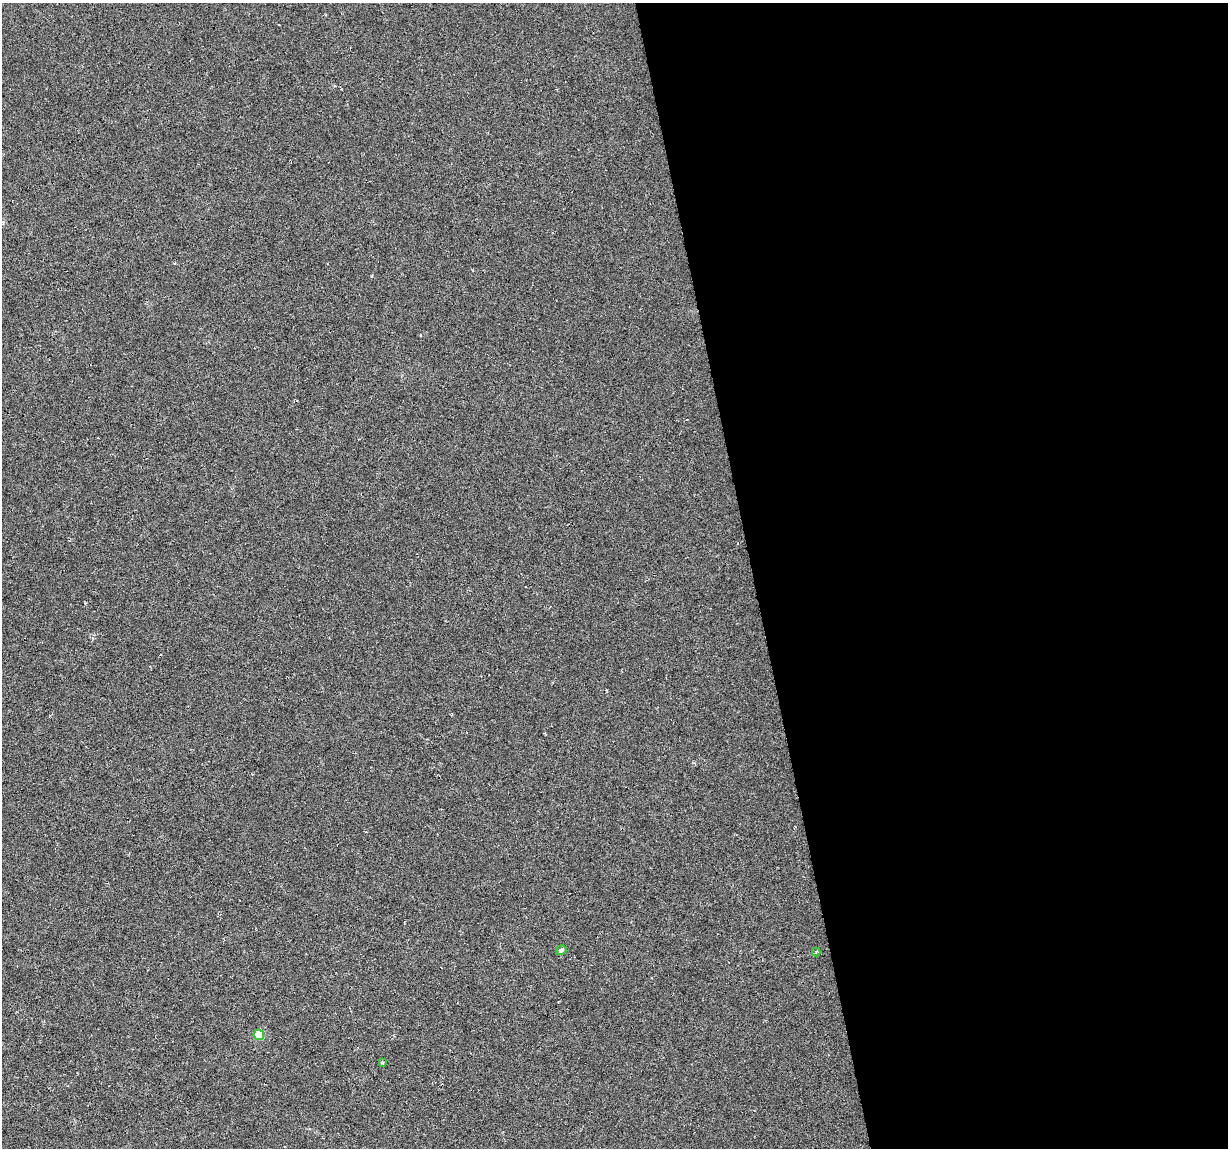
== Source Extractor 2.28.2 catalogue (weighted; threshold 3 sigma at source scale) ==
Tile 8 of 4 x 4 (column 4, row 2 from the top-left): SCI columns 3679-4904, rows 2317-3462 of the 4904 x 4682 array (HDU 1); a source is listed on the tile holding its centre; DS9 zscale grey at full resolution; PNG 1230 x 1150 px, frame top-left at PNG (2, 3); each listed source drawn as its Kron ellipse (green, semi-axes under 4 px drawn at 4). Shown black and unused: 39% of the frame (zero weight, under 3 of 6 exposures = <1% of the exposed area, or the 3 px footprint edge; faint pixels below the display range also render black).
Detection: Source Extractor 2.28.2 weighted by HDU 2 'WHT'; one run over the whole footprint, this tile lists its part. Background -0.0061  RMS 0.0036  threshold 0.0149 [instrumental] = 3 sigma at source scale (4.09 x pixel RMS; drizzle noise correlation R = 1.36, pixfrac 0.8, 0.0396/0.0396 arcsec/px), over >= 5 px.
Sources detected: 5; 1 cosmic-ray / hot-pixel residue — neither listed nor drawn; the other 4 listed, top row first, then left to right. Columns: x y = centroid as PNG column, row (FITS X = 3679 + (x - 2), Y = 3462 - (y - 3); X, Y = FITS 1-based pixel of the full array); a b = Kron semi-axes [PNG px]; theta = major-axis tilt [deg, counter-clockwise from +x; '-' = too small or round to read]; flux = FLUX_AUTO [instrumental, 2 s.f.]
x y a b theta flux
561 950 5 4 - 0.61
816 952 4 4 - 0.35
259 1035 5 5 - 5.8
382 1062 3 3 - 0.34